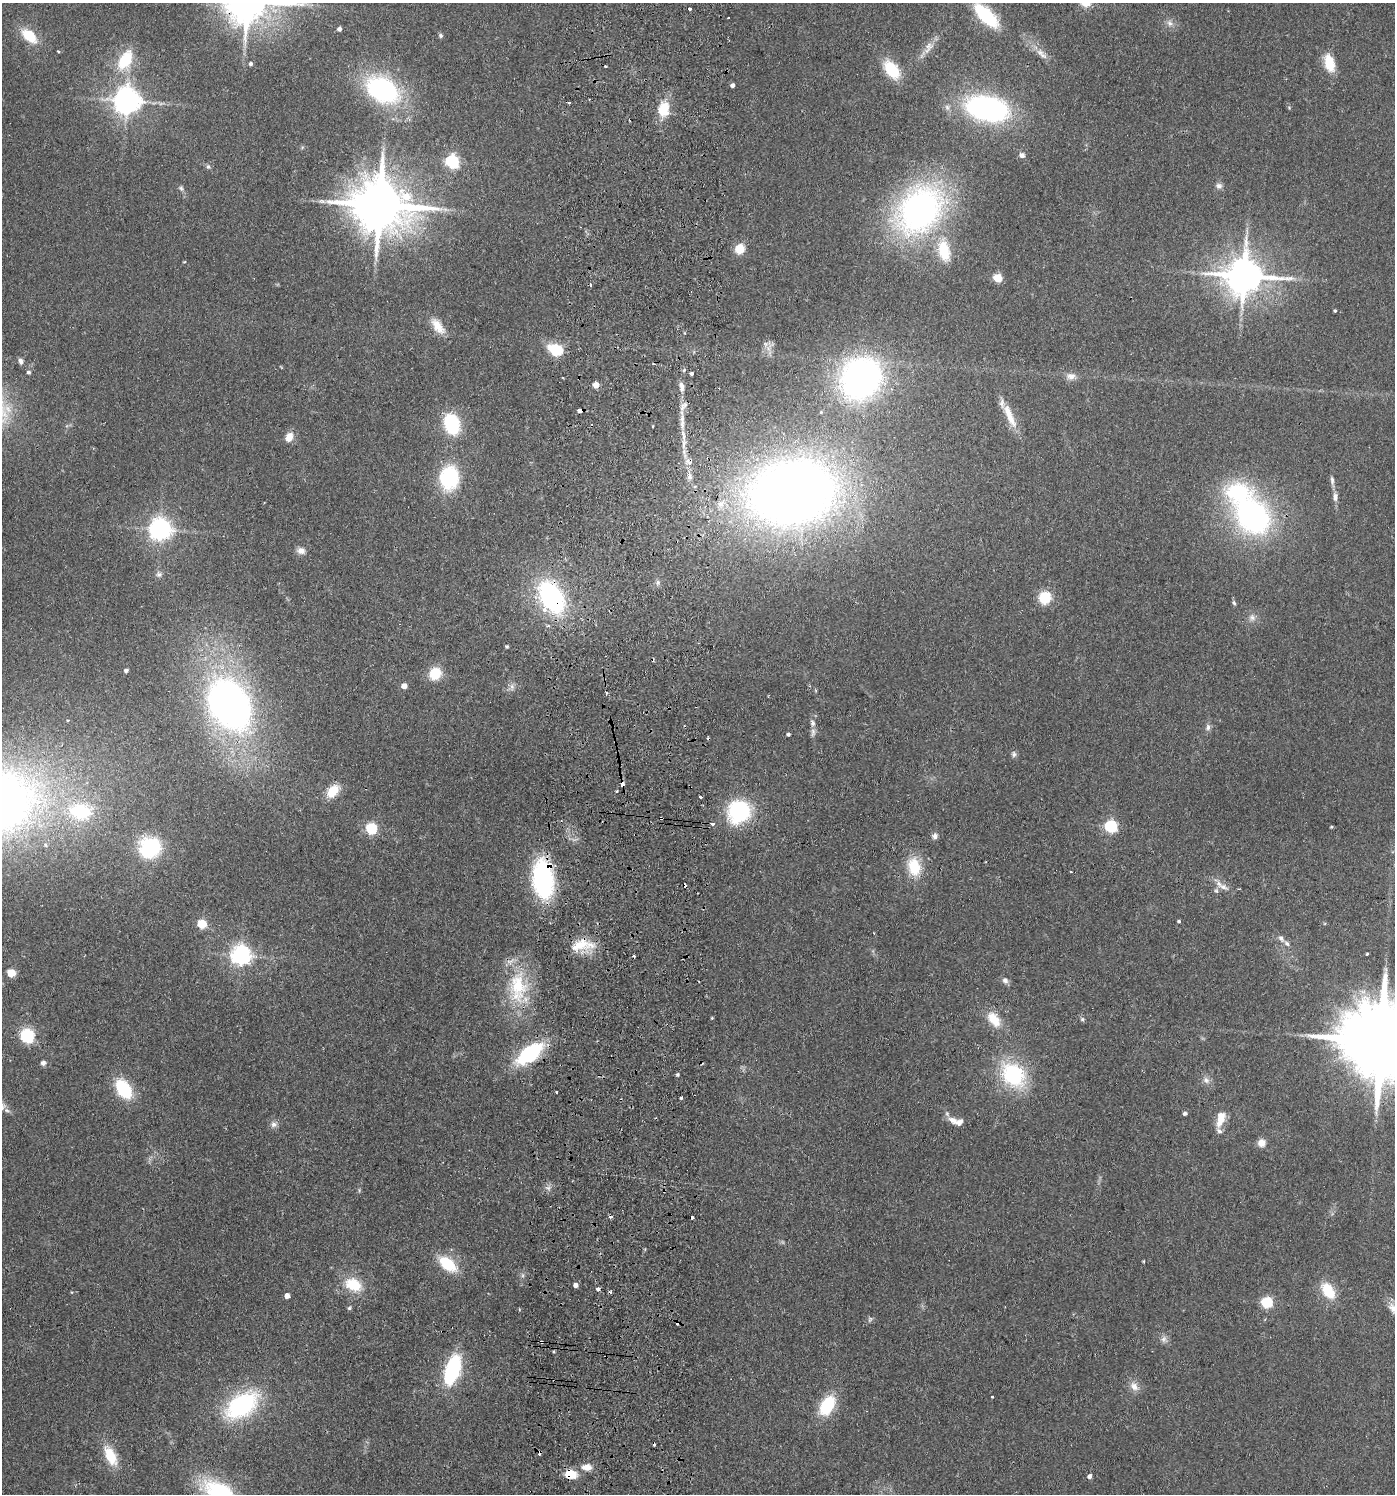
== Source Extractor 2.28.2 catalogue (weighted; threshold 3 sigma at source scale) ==
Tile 5 of 3 x 3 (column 2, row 2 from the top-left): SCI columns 1662-3054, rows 1499-2990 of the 4609 x 4488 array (HDU 1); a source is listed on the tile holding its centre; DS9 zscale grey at full resolution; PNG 1397 x 1496 px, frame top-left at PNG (2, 3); no overlay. Shown black and unused: <1% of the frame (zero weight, under 2 of 3 exposures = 3% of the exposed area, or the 3 px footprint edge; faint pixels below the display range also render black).
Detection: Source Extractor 2.28.2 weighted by HDU 2 'WHT'; one run over the whole footprint, this tile lists its part. Background 0.0953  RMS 0.0087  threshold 0.0389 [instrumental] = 3 sigma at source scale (4.5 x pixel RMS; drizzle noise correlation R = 1.50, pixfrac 1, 0.05/0.05 arcsec/px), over >= 5 px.
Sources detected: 170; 16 cosmic-ray / hot-pixel residue — not listed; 9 inside a brighter listed object's ellipse — not listed separately; the other 145 listed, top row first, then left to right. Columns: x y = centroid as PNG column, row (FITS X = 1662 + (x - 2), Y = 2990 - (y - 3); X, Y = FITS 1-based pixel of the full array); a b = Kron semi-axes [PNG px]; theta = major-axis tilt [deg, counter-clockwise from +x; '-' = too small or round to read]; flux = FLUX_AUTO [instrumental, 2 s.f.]
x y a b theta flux
690 9 3 3 - 9.2
986 16 23 10 -44 70
1170 23 10 7 -61 4.1
339 29 4 4 - 3.7
440 35 6 6 - 1.9
29 36 20 11 -41 24
929 47 19 9 57 8.7
58 51 3 3 - 2.7
1040 52 11 8 -29 5.6
125 60 24 14 63 35
1329 63 18 10 -74 23
250 64 5 4 - 2.3
892 70 20 12 -52 34
732 85 4 4 - 3.1
382 90 34 23 -28 130
127 101 8 8 - 1100
569 103 3 3 - 1.6
987 108 36 20 -12 210
664 109 20 14 89 21
1022 155 7 7 - 2.9
452 161 6 6 - 160
208 167 6 5 - 1.8
1219 186 9 8 - 3.5
181 188 7 6 - 2.1
380 205 17 14 -7 5800
445 209 7 4 -1 2.6
920 210 48 36 51 310
740 249 10 9 - 15
944 250 31 15 -77 33
184 262 4 3 - 0.65
1244 276 12 10 2 2700
998 278 5 5 - 40
1335 311 3 3 - 1.1
438 326 23 10 -54 14
769 347 16 7 60 5.6
556 350 14 9 -24 33
21 361 8 5 -71 2.7
28 372 5 5 - 1.9
691 373 4 3 - 7.1
1071 376 13 10 -6 6.1
861 378 36 32 56 320
596 385 6 6 - 5.7
682 387 15 6 -83 5.7
685 405 9 6 16 3.7
579 410 5 3 - 7.5
1009 416 37 9 -66 18
452 424 17 12 -70 62
683 435 18 5 -78 7.9
289 437 11 8 68 8.7
689 476 11 7 -75 5.4
449 478 18 15 85 83
1332 481 12 5 -83 3
792 493 78 56 9 1000
1335 497 11 7 88 4.4
1253 516 31 24 -51 250
160 529 7 7 - 700
301 551 10 8 -7 5.4
159 574 9 8 - 3.1
658 583 8 6 89 2.3
551 597 27 17 -59 180
1045 597 11 11 - 27
1234 603 7 5 -73 1.8
1252 617 10 9 - 4.4
507 646 3 3 - 1.5
126 670 4 4 - 2.5
435 673 11 10 - 25
404 686 4 4 - 9.4
512 687 10 6 -87 3.4
606 693 4 2 - 5.6
229 704 44 32 -59 440
1208 727 9 6 -90 3
813 732 13 6 83 3.3
788 734 4 3 - 1.9
1014 754 8 7 - 2.4
622 784 4 3 - 7.4
333 791 16 10 49 19
616 791 3 3 - 1.6
700 797 3 3 - 3
80 811 26 18 -7 64
739 811 19 18 - 92
661 818 3 3 - 2.5
712 824 5 4 - 2.1
1111 826 6 6 - 130
1332 827 4 3 - 0.99
371 829 5 5 - 100
935 836 7 7 - 3.3
45 845 6 5 - 1.3
150 848 18 17 - 78
914 867 23 16 -79 27
543 879 37 19 -85 120
1223 887 11 7 -35 5.1
1239 889 3 3 - 0.9
1216 890 6 5 - 1.9
1179 921 4 4 - 1.3
202 924 5 5 - 45
1281 938 10 6 -50 3.5
580 945 22 16 26 20
1367 954 3 2 - 1
241 955 7 7 - 550
11 973 5 5 - 34
1005 980 9 7 -57 3.4
518 988 50 27 -83 58
712 1018 3 3 - 0.83
994 1019 23 13 -54 18
1082 1019 7 5 -74 1.7
27 1035 12 12 - 36
1382 1041 26 18 -10 17000
530 1054 21 10 37 110
43 1063 6 5 - 2.9
677 1074 4 4 - 1.5
1013 1075 28 22 -47 79
1206 1080 10 8 -53 4.4
124 1089 17 11 -56 56
557 1092 3 3 - 2.1
681 1097 3 3 - 2.7
1185 1113 4 4 - 2.4
1220 1119 19 9 75 15
953 1120 15 8 -29 7.2
274 1124 9 8 - 3.8
1261 1143 9 9 - 6.9
548 1188 6 6 - 2.7
692 1218 3 3 - 10
645 1249 5 3 - 0.84
1143 1261 3 3 - 0.88
448 1264 18 10 -37 37
523 1275 7 4 71 1.7
353 1285 23 15 -24 26
575 1285 4 4 - 4.3
597 1288 3 3 - 6.5
1328 1291 18 11 -55 27
287 1296 4 4 - 6.1
1266 1302 5 5 - 93
349 1308 5 4 - 1.6
1394 1309 19 11 -37 8.8
870 1319 8 5 63 1.9
1164 1339 11 8 -51 4.1
452 1370 21 10 72 110
1134 1386 15 10 -49 7.1
992 1396 3 3 - 1.5
242 1405 37 22 35 110
827 1406 23 14 59 40
110 1456 23 11 -63 25
586 1467 13 8 -1 8.6
571 1474 16 11 -8 14
1090 1476 4 4 - 4.3
Overlapping masked pixels (flux is a lower limit): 8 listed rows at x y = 579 410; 551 597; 622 784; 661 818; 543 879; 580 945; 530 1054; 571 1474
Isophote crosses this tile's border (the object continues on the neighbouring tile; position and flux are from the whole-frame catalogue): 2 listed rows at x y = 1382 1041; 1394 1309